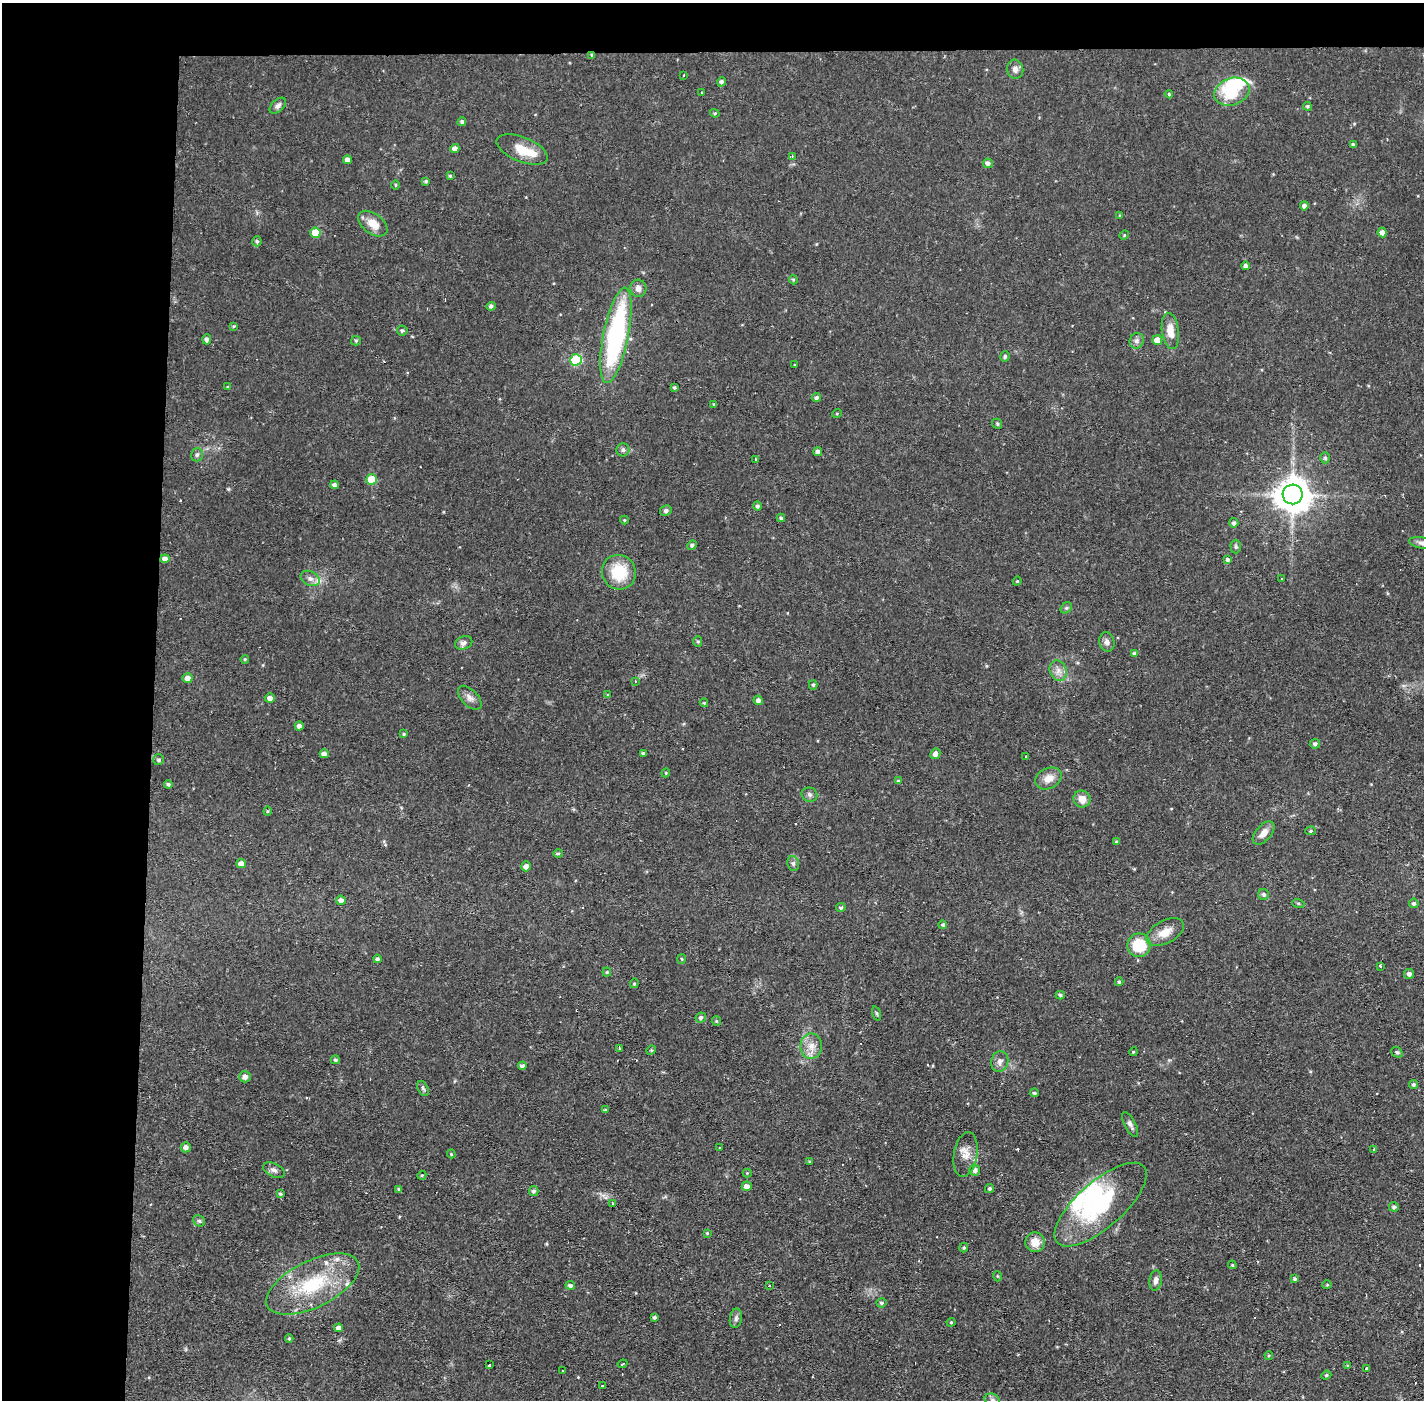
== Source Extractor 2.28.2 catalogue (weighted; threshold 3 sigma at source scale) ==
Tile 1 of 3 x 3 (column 1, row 1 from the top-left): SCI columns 1-1422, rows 2848-4245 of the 4267 x 4298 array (HDU 1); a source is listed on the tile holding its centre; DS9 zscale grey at full resolution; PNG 1426 x 1402 px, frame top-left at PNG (2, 3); each listed source drawn as its Kron ellipse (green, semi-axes under 4 px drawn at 4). Shown black and unused: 14% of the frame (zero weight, under 2 of 3 exposures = <1% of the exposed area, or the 3 px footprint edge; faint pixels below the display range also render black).
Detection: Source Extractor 2.28.2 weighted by HDU 2 'WHT'; one run over the whole footprint, this tile lists its part. Background 0.0564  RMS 0.006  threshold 0.0269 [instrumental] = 3 sigma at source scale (4.5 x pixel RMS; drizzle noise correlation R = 1.50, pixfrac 1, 0.05/0.05 arcsec/px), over >= 5 px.
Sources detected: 203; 3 inside a brighter object's white glare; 11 cosmic-ray / hot-pixel residue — neither listed nor drawn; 4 inside a brighter listed object's ellipse — not listed separately; the other 185 listed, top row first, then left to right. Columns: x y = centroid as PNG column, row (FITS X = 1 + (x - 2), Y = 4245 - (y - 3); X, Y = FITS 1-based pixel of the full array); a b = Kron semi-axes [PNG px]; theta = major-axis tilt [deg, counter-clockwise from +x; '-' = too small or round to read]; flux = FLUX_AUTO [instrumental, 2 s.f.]
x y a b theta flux
592 55 4 3 - 0.8
1015 69 9 8 - 2.8
684 75 3 2 - 0.66
721 82 5 4 - 1.4
701 92 3 3 - 1.6
1232 92 18 13 20 26
1169 94 4 4 - 0.78
278 106 10 6 42 2.2
1307 106 4 4 - 0.92
715 113 5 4 - 0.78
462 122 4 4 - 1.7
1353 145 4 4 - 1.2
455 148 5 4 - 2.8
522 149 27 12 -22 12
792 156 4 4 - 0.72
347 160 4 4 - 2.8
988 163 5 4 - 2.1
450 176 4 3 - 0.87
426 181 4 4 - 1
395 185 5 3 - 0.68
1304 206 4 4 - 2.3
1120 216 4 3 - 0.72
373 224 16 10 -37 8.1
1382 232 5 4 - 2.9
315 233 5 5 - 17
1124 235 5 4 - 0.65
257 241 5 4 - 1.2
1246 266 4 4 - 1.9
793 280 4 3 - 0.71
638 288 8 8 - 3.4
491 306 4 4 - 1.7
233 326 4 3 - 0.9
402 331 5 5 - 1.2
1170 331 18 8 -82 8.4
616 335 48 12 79 100
207 339 5 4 - 2
1157 340 5 5 - 6.2
356 341 5 4 - 0.86
1137 341 8 7 - 2
1005 356 5 4 - 1.3
576 360 6 5 - 46
794 365 3 2 - 0.88
227 387 3 3 - 0.7
674 388 4 4 - 1
816 398 5 4 - 1.5
714 404 3 3 - 0.54
837 413 5 3 - 0.56
997 424 5 4 - 0.82
623 450 6 6 - 1.5
818 452 4 4 - 2.1
197 455 7 6 - 1.5
1325 458 6 5 - 1.2
756 460 3 3 - 1.2
372 479 5 5 - 16
335 485 4 4 - 2.2
1293 494 10 10 - 1400
757 506 5 4 - 1.4
666 511 6 5 - 1.3
781 518 4 4 - 1.1
624 520 4 4 - 0.64
1234 523 5 4 - 1.7
1422 543 13 5 -9 2.3
692 545 5 4 - 1.4
1236 547 7 5 -89 1.1
165 559 4 4 - 3.3
1228 560 4 4 - 1.4
619 572 17 16 - 23
310 578 10 7 -26 2.9
1281 579 3 3 - 1.3
1017 581 4 4 - 0.6
1066 608 6 5 - 1.1
698 641 5 4 - 0.91
1107 642 9 7 -78 2.5
464 643 9 6 23 2.4
1135 653 4 4 - 1.4
245 659 4 4 - 0.72
1058 671 10 8 -69 3.9
187 678 5 5 - 3.6
635 681 3 3 - 0.55
813 685 5 4 - 0.84
608 695 4 4 - 0.63
270 698 5 4 - 2.6
470 698 15 8 -46 3.4
758 700 5 4 - 2.4
704 703 4 4 - 0.57
299 726 4 4 - 2.2
403 734 4 4 - 0.77
1315 744 5 5 - 1.6
643 753 3 3 - 0.77
324 754 4 4 - 2.6
935 754 5 5 - 3.1
1026 756 2 2 - 0.71
159 760 5 5 - 1.2
666 773 4 4 - 0.64
1048 778 14 10 27 6.2
898 781 4 4 - 0.81
168 784 4 4 - 1.3
809 795 8 7 - 1.7
1082 799 9 8 - 5.6
268 811 4 4 - 0.64
1310 831 5 4 - 0.92
1264 833 14 7 48 5.1
1116 842 4 4 - 0.75
558 853 5 4 - 0.83
793 863 7 6 - 1.5
241 864 5 4 - 4.1
526 866 5 4 - 2.4
1264 894 5 5 - 1.1
341 900 5 4 - 2.9
1298 903 6 4 -18 0.79
1414 903 5 4 - 1.3
841 908 5 4 - 1.1
943 925 4 4 - 1.2
1165 932 20 11 28 8.5
1139 945 12 11 - 20
377 959 4 4 - 1.3
682 959 5 3 - 0.6
1381 966 3 3 - 1.5
607 972 4 4 - 0.69
1409 974 5 5 - 2.4
1119 982 4 3 - 0.98
634 983 5 4 - 0.73
1060 995 4 3 - 1
877 1013 7 3 -71 0.83
701 1018 5 5 - 1.6
716 1021 5 4 - 0.71
811 1046 12 10 -89 6.3
619 1049 4 3 - 1.1
651 1050 5 4 - 0.85
1133 1052 4 3 - 0.64
1397 1052 6 5 - 0.97
335 1060 4 4 - 1.1
1000 1061 10 8 74 3
522 1066 4 4 - 2
245 1077 6 5 - 3
1413 1084 4 4 - 1.1
423 1088 8 5 -62 1.3
1034 1093 4 4 - 1.3
605 1110 4 4 - 1.2
1130 1124 14 5 -63 2.3
186 1147 5 5 - 2.5
719 1148 3 2 - 0.46
1373 1149 4 2 - 0.98
451 1154 4 3 - 0.57
966 1154 23 11 80 7
810 1162 3 3 - 0.8
274 1170 11 6 -26 2.2
975 1170 5 5 - 2.2
747 1173 4 4 - 0.58
422 1175 5 3 - 0.63
747 1186 5 5 - 4.1
989 1188 5 4 - 1.3
399 1189 3 3 - 1.4
534 1191 5 5 - 1.5
280 1194 4 4 - 0.99
612 1203 3 3 - 4.4
1101 1205 58 23 41 55
1394 1207 5 4 - 1.3
199 1221 6 5 - 1.2
707 1233 3 3 - 0.66
1035 1242 10 9 - 7.7
964 1248 5 4 - 0.74
1232 1265 4 3 - 0.67
997 1276 5 3 - 0.53
1295 1279 4 4 - 0.97
1156 1280 10 6 81 2.6
313 1284 50 23 26 45
570 1285 5 4 - 1.8
1327 1285 4 4 - 0.68
770 1286 2 2 - 0.51
881 1303 5 4 - 1
654 1317 4 3 - 1.2
736 1318 10 6 80 1.8
951 1322 4 4 - 0.7
339 1328 4 4 - 2.9
289 1339 4 3 - 0.9
1269 1355 4 4 - 0.75
622 1364 5 2 - 0.64
489 1365 4 2 - 1.3
1348 1365 4 3 - 0.66
1367 1368 4 3 - 1.3
562 1371 3 2 - 0.8
1326 1375 5 4 - 0.82
603 1386 3 3 - 8.9
992 1400 8 6 -21 1.8
Overlapping masked pixels (flux is a lower limit): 1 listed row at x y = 592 55
Isophote crosses this tile's border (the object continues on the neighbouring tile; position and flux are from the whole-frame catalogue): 2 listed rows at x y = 1422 543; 992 1400